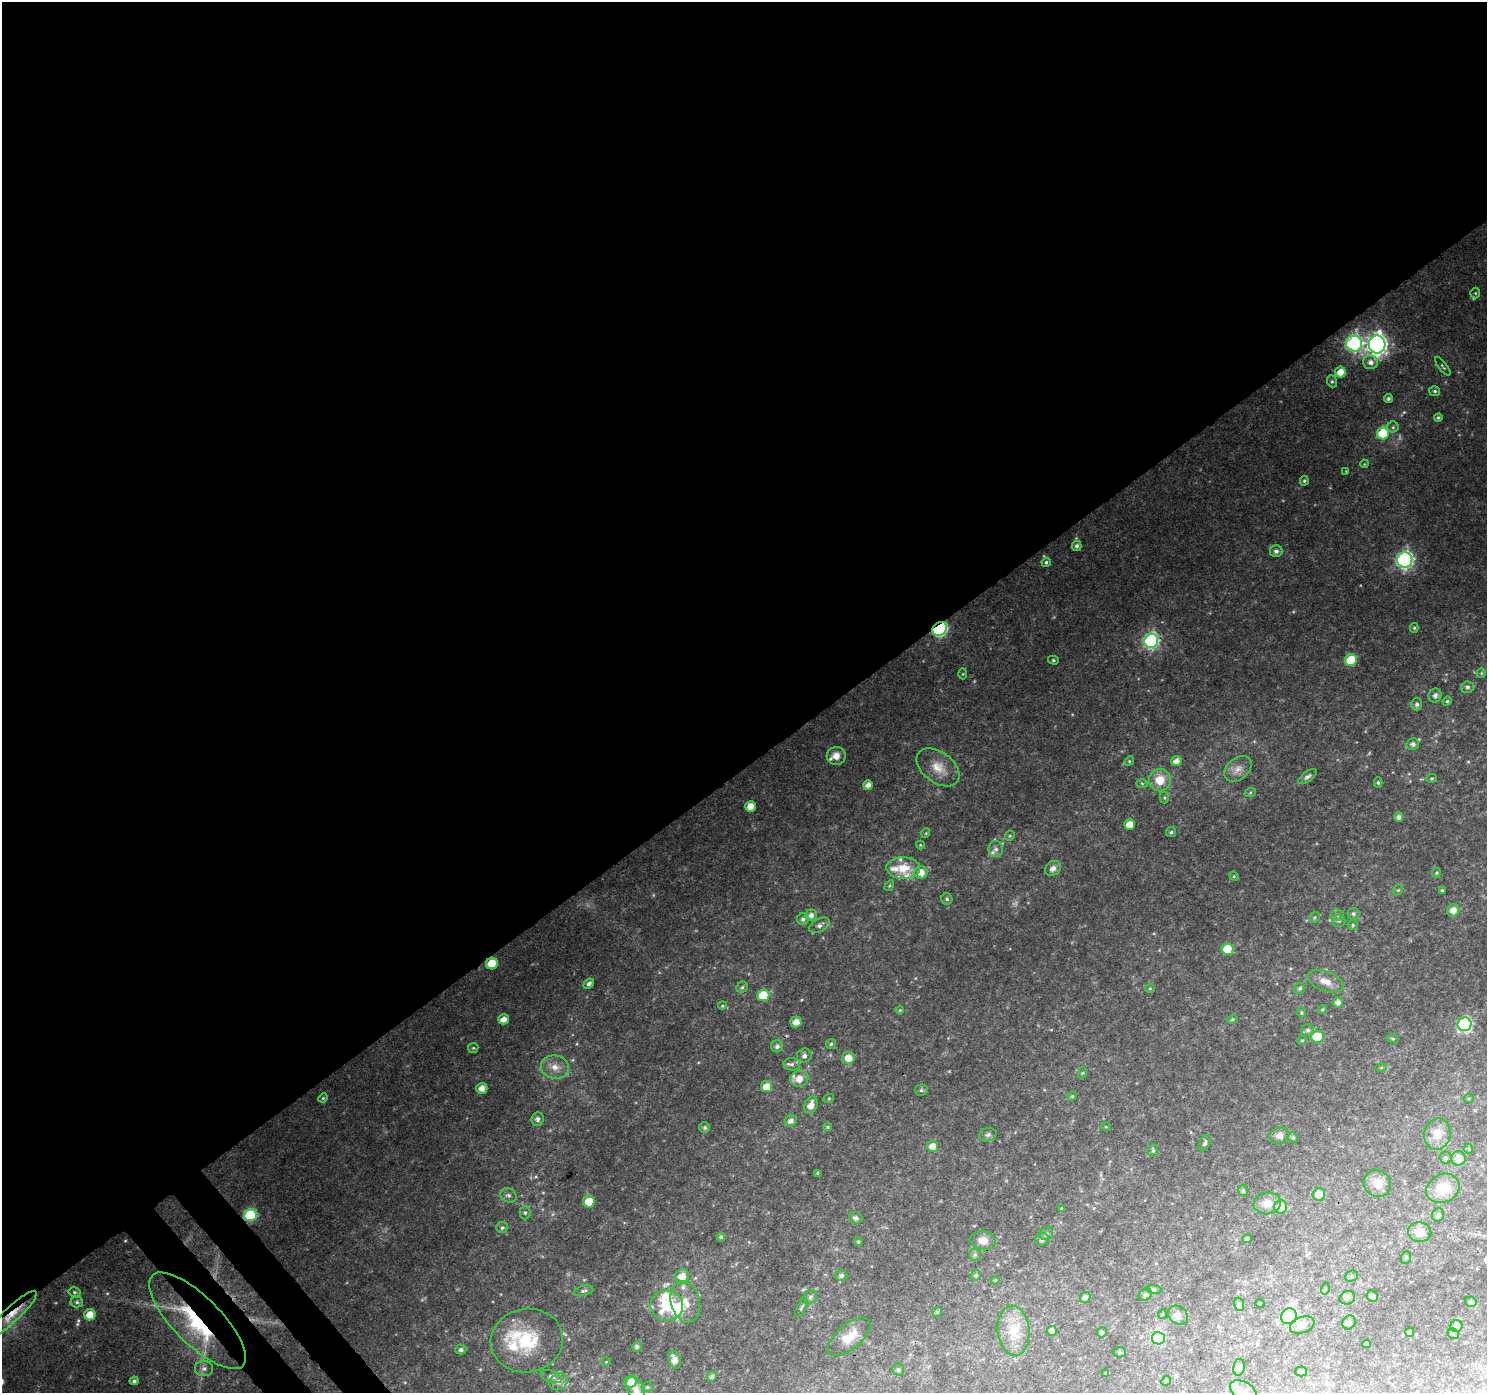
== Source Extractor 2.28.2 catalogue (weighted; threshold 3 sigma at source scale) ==
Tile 2 of 4 x 4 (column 2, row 1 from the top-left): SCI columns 1533-3017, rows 4349-5739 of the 6040 x 5978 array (HDU 1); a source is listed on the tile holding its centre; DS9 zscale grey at full resolution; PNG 1489 x 1395 px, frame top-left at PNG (2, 2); each listed source drawn as its Kron ellipse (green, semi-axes under 4 px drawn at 4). Shown black and unused: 56% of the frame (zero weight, under 3 of 4 exposures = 5% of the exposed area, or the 3 px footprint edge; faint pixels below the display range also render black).
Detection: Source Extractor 2.28.2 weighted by HDU 2 'WHT'; one run over the whole footprint, this tile lists its part. Background 0.0414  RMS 0.0039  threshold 0.0175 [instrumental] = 3 sigma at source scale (4.5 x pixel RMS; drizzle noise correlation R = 1.50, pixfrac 1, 0.0396/0.0396 arcsec/px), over >= 5 px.
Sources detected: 226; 5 too faint to see at this stretch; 1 inside a brighter object's white glare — neither listed nor drawn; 13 inside a brighter listed object's ellipse — not listed separately; the other 207 listed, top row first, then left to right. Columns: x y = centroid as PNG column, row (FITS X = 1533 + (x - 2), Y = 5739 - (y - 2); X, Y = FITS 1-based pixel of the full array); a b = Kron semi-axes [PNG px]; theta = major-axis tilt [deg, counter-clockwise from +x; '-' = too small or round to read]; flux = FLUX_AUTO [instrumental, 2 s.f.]
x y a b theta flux
1475 293 5 5 - 0.52
1354 344 8 8 - 83
1377 345 9 8 - 220
1370 362 7 7 - 2
1443 366 11 3 -52 0.64
1340 372 5 5 - 4.5
1332 381 6 5 - 0.63
1435 391 5 5 - 0.82
1388 399 4 4 - 0.82
1438 417 4 4 - 0.73
1393 427 5 5 - 0.7
1383 433 6 6 - 19
1364 464 4 3 - 0.3
1346 471 3 3 - 0.31
1304 481 5 3 - 0.57
1077 546 5 5 - 1.1
1276 551 6 6 - 1.3
1405 560 8 7 - 110
1046 562 4 4 - 0.73
1414 628 5 4 - 0.57
940 629 8 6 37 58
1151 641 7 7 - 83
1053 660 5 4 - 0.6
1351 660 6 6 - 16
1481 673 5 4 - 0.45
963 674 5 3 - 0.38
1467 687 6 6 - 0.96
1435 695 7 6 - 1.5
1447 701 5 4 - 0.5
1417 704 6 5 - 1.1
1413 744 6 6 - 1.4
836 756 9 9 - 4
1129 761 5 4 - 0.5
1176 761 5 5 - 3
938 767 24 15 -36 7.6
1238 769 15 10 41 3.6
1308 777 11 5 37 1.2
1432 778 5 3 - 0.5
1160 780 11 11 - 7.3
1142 783 6 4 -2 0.54
1378 783 5 4 - 0.71
868 785 5 5 - 2.4
1250 793 6 4 20 0.52
1164 798 6 4 -88 0.56
750 806 5 5 - 4.6
1399 817 4 4 - 1.5
1130 825 5 5 - 4.7
1171 832 5 5 - 0.7
926 833 5 3 - 0.32
1010 836 5 4 - 0.5
920 845 4 4 - 0.39
996 849 8 7 - 1.5
903 868 17 11 -2 7.7
1053 868 8 7 - 2.2
921 872 6 6 - 4.3
1436 873 5 4 - 0.49
1234 876 5 4 - 0.47
889 886 6 3 58 0.49
1398 890 6 4 41 0.55
1442 891 4 3 - 0.57
947 899 5 5 - 0.73
1453 910 6 6 - 3.3
1353 914 6 6 - 0.91
811 915 6 5 - 1.8
1337 915 6 5 - 1
1315 917 5 5 - 0.63
803 919 6 6 - 1.1
1339 921 7 5 0 0.78
820 925 11 6 28 1.6
1353 925 5 5 - 0.59
1227 949 6 6 - 11
492 963 6 6 - 13
1325 981 19 9 -20 4.5
589 984 6 4 41 1.1
742 987 6 5 - 0.75
1150 988 5 4 - 0.51
1300 988 6 5 - 0.89
763 995 6 6 - 12
1338 1002 5 5 - 2.2
722 1006 4 3 - 0.39
1322 1009 4 4 - 0.55
900 1010 4 4 - 0.47
1301 1013 5 4 - 0.5
504 1019 5 5 - 3.1
1232 1019 5 4 - 0.57
796 1022 6 5 - 3.6
1465 1024 7 7 - 60
1308 1030 6 6 - 1.1
1317 1037 6 6 - 12
1393 1038 6 3 -8 0.5
1302 1040 5 4 - 0.5
831 1044 5 5 - 0.61
777 1046 6 6 - 1.5
473 1048 5 5 - 0.53
804 1056 7 7 - 1.5
848 1058 6 6 - 4.7
792 1064 8 6 -2 1.2
555 1067 14 11 -8 4.5
1381 1068 5 3 - 0.42
1082 1073 6 3 70 0.46
799 1079 9 8 - 3.9
766 1087 5 5 - 4.9
482 1088 6 5 - 3.2
921 1090 6 5 - 0.74
1072 1096 5 4 - 0.5
323 1098 5 4 - 0.45
829 1098 5 3 - 0.36
1469 1098 5 3 - 0.41
811 1105 9 6 67 3
537 1119 7 6 - 1.3
791 1121 6 5 - 1.9
705 1127 5 5 - 1
828 1127 4 4 - 0.45
1106 1127 5 3 - 0.34
1437 1134 15 13 78 5.5
988 1135 9 6 13 1.1
1279 1136 10 8 18 2.1
1293 1138 5 5 - 0.75
1205 1143 9 5 65 1
932 1146 6 5 - 3.3
1469 1149 5 3 - 0.4
1153 1151 6 5 - 0.81
1445 1158 6 6 - 0.75
1459 1158 7 7 - 4.8
818 1173 4 3 - 0.81
1377 1183 14 13 - 4.8
1443 1188 17 14 28 9.5
1243 1191 5 5 - 0.73
1319 1194 6 6 - 6.1
508 1195 8 6 -22 1.3
589 1201 6 6 - 6.3
1267 1203 14 11 8 4.2
1281 1207 7 6 - 7.6
1061 1208 4 3 - 0.41
525 1213 7 5 90 0.79
250 1215 6 6 - 35
1438 1215 7 6 - 1.1
856 1218 7 5 -16 1.4
502 1228 6 5 - 0.86
1420 1232 11 10 - 3.6
1046 1234 7 6 - 1
721 1237 4 4 - 0.68
1247 1238 4 4 - 0.79
1042 1239 7 6 - 1.3
983 1241 13 9 -9 3.7
858 1242 4 4 - 0.62
975 1255 6 5 - 0.76
1406 1258 6 5 - 0.65
976 1275 5 5 - 0.72
682 1276 7 7 - 4.3
841 1276 6 5 - 1.2
1351 1276 6 5 - 0.84
995 1280 4 3 - 0.43
1154 1289 8 4 -9 0.66
1325 1289 5 3 - 0.43
584 1291 10 5 15 0.95
74 1292 6 4 -15 0.64
1145 1294 7 5 37 0.85
1372 1296 6 5 - 1.3
810 1297 7 6 - 0.96
1085 1297 5 5 - 1.8
1347 1298 8 6 25 1.1
77 1302 6 5 - 0.89
685 1302 21 14 -74 6.5
1471 1302 6 5 - 0.73
1260 1303 4 4 - 0.43
1239 1304 7 5 -72 0.75
667 1306 16 15 - 13
801 1308 10 4 62 0.87
937 1312 5 5 - 0.62
1162 1314 5 3 - 0.37
12 1315 34 7 43 6.7
90 1315 5 5 - 5.1
1178 1315 11 8 -38 2.1
1289 1316 8 7 - 81
197 1321 64 23 -45 49
1349 1322 7 6 - 1.1
1302 1325 13 8 21 3.3
1456 1326 6 6 - 3.7
1013 1331 25 16 -85 9.5
1052 1331 5 4 - 2.2
1102 1332 5 4 - 0.7
1410 1332 5 4 - 1.4
1453 1334 6 5 - 0.59
849 1337 26 12 41 6.9
1158 1338 6 6 - 25
527 1341 36 32 9 24
1367 1344 4 4 - 1
637 1347 5 4 - 1.2
461 1350 5 5 - 1.1
1120 1352 6 5 - 0.58
674 1360 9 6 -72 3.2
606 1362 4 3 - 0.27
1239 1367 8 5 81 1.2
204 1369 9 7 -2 1.7
898 1370 6 6 - 0.83
1301 1371 6 5 - 0.96
1105 1373 3 2 - 0.29
712 1376 5 5 - 1.4
551 1377 11 5 -18 1.4
134 1381 4 4 - 1
1166 1381 5 4 - 0.45
558 1382 9 8 - 2.3
631 1382 6 5 - 6.6
647 1387 6 4 20 0.61
636 1389 13 8 -65 3.7
1243 1392 15 9 -33 2.8
Overlapping masked pixels (flux is a lower limit): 5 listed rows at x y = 940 629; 492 963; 250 1215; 12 1315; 197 1321
Isophote crosses this tile's border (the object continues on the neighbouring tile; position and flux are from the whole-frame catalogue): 2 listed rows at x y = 636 1389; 1243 1392